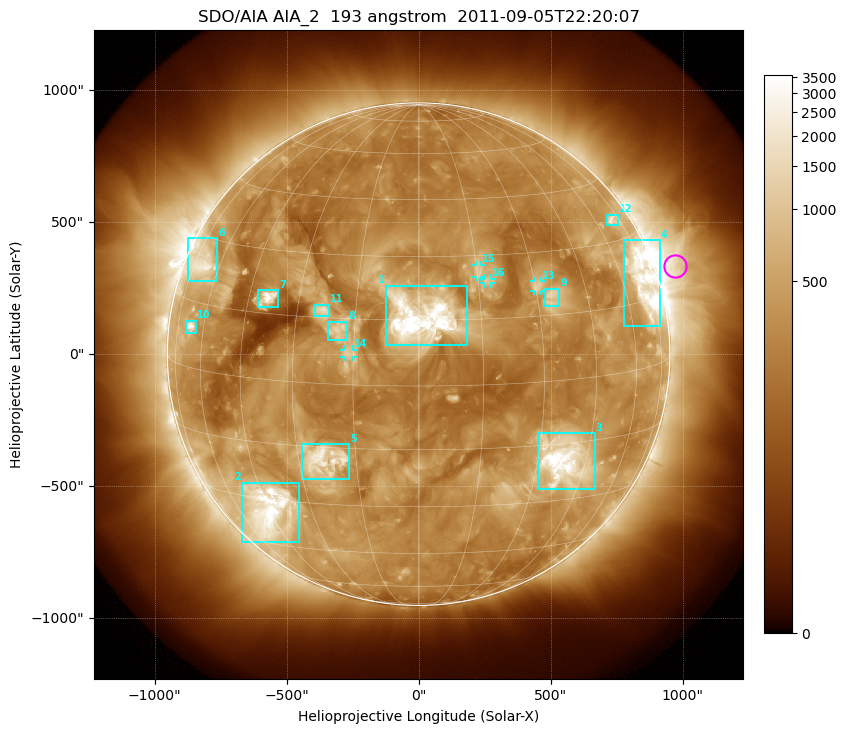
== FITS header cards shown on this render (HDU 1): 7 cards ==
TELESCOP= 'SDO/AIA'
INSTRUME= 'AIA_2'
WAVELNTH=                  193
WAVEUNIT= 'angstrom'
DATE-OBS= '2011-09-05T22:20:07.84'
CTYPE1  = 'HPLN-TAN'
CTYPE2  = 'HPLT-TAN'

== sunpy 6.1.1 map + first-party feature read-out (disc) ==
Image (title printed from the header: SDO/AIA AIA_2  193 angstrom  2011-09-05T22:20:07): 1024 x 1024 px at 2.4 arcsec/px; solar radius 952 arcsec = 397 px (full disc in frame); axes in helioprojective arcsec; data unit not stated in the header (colour bar unlabelled)
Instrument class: DISC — disc imager (sunpy class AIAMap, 193 A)
Bright regions (active regions / flare kernels): reference = the median radial profile (limb darkening/brightening removed); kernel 9 px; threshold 5 sigma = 626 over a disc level ~292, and >= 1.15x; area >= 12 px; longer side >= 10 px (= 24 arcsec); searched inside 0.97 R_sun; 16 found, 16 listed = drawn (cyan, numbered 1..; 4 of them under ~33 arcsec drawn as corner ticks so the feature stays visible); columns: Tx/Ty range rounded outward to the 5 arcsec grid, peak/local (2 s.f.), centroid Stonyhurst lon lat
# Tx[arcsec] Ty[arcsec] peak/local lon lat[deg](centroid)
1 -125..185 35..260 20 +1 +15
2 -670..-450 -715..-485 16 -45 -33
3 450..670 -510..-300 18 +38 -19
4 775..915 105..435 12 +70 +19
5 -445..-265 -475..-340 7.8 -23 -18
6 -875..-760 275..440 7 -70 +24
7 -610..-530 175..245 11 -39 +19
8 -345..-270 50..125 4.4 -19 +12
9 480..535 180..250 4.5 +34 +19
10 -880..-845 80..130 8.2 -66 +9
11 -390..-340 145..190 5.4 -23 +17
12 715..755 490..530 5 +70 +35
13 435..465 240..275 3.9 +31 +22
14 -280..-245 -10..20 3.4 -16 +7
15 215..240 290..340 3.6 +15 +26
16 250..275 265..285 3.6 +18 +24
Off-limb structures (1.02-1.3 R_sun): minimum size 162 px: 7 found; the strongest spans PA ~260..310 deg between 1.02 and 1.3 R_sun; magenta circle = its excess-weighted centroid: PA ~290 deg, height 1.08 R_sun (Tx ~970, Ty ~335 arcsec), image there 3.5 x the reference